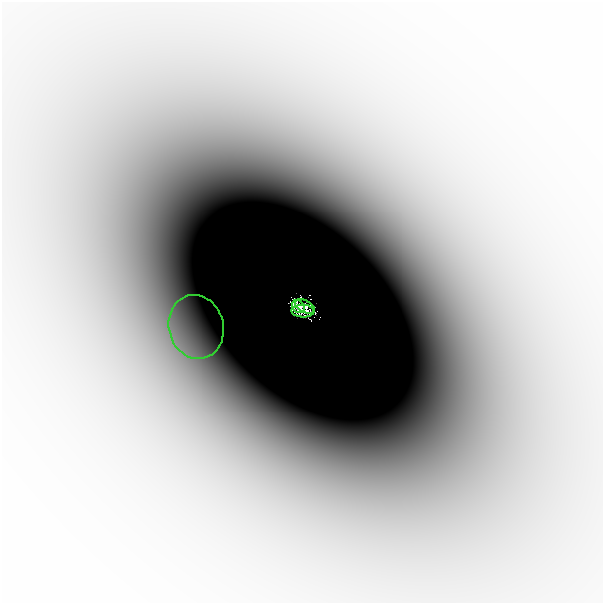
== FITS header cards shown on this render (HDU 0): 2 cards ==
NAXIS1  =                  601
NAXIS2  =                  601

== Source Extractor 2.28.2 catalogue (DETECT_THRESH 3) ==
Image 601 x 601 px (HDU 0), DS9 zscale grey, 1 PNG px = 1 image px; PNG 605 x 605 px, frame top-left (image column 1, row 601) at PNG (2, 2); each listed source drawn as its Kron ellipse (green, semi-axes under 4 px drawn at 4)
Background -1.64e-04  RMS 6.7e-05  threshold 2.02e-04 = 3 sigma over >= 5 px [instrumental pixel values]
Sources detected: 5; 1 with non-positive FLUX_AUTO (blend fragments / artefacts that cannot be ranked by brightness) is neither listed nor drawn; the other 4 listed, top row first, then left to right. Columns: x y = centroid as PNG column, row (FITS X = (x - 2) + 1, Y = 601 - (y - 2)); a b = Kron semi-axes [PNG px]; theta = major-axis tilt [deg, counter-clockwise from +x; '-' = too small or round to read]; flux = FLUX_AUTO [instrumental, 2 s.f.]
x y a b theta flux
305 306 11 6 -28 0.082
298 307 7 5 -51 0.27
303 311 11 6 -2 0.2
196 327 32 27 -75 0.087
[1 non-positive-flux detection neither listed nor drawn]